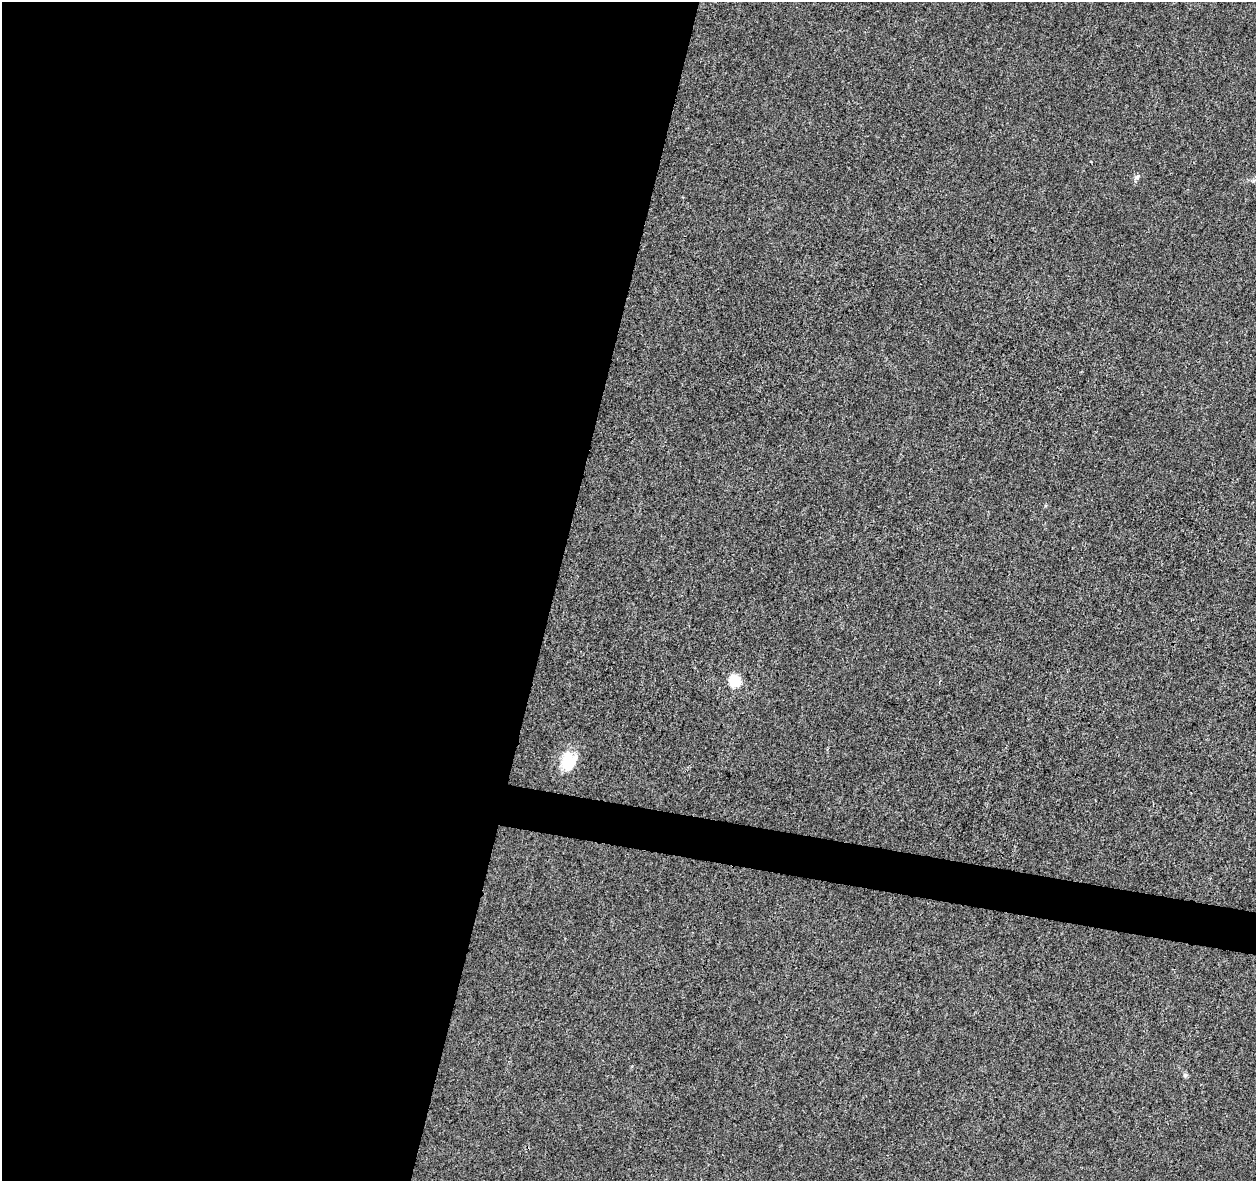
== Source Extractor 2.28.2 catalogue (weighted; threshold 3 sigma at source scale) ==
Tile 5 of 4 x 4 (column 1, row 2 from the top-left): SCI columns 1-1254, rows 2579-3757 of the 5027 x 5220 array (HDU 1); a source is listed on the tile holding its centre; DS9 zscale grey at full resolution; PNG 1258 x 1183 px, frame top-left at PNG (2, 2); no overlay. Shown black and unused: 46% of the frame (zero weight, under 3 of 4 exposures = <1% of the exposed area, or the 3 px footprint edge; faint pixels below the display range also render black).
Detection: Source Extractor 2.28.2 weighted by HDU 2 'WHT'; one run over the whole footprint, this tile lists its part. Background 0.00164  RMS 0.0031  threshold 0.0139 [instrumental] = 3 sigma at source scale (4.5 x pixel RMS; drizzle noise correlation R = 1.50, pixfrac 1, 0.0396/0.0396 arcsec/px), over >= 5 px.
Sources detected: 4; all 4 listed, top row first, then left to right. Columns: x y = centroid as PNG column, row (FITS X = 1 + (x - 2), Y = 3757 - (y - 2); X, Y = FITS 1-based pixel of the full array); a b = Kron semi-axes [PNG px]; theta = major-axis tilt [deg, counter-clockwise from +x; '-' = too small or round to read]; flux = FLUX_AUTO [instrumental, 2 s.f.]
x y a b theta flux
1137 177 9 5 47 0.85
735 681 6 6 - 27
569 762 22 19 83 8.5
1185 1075 6 6 - 0.56